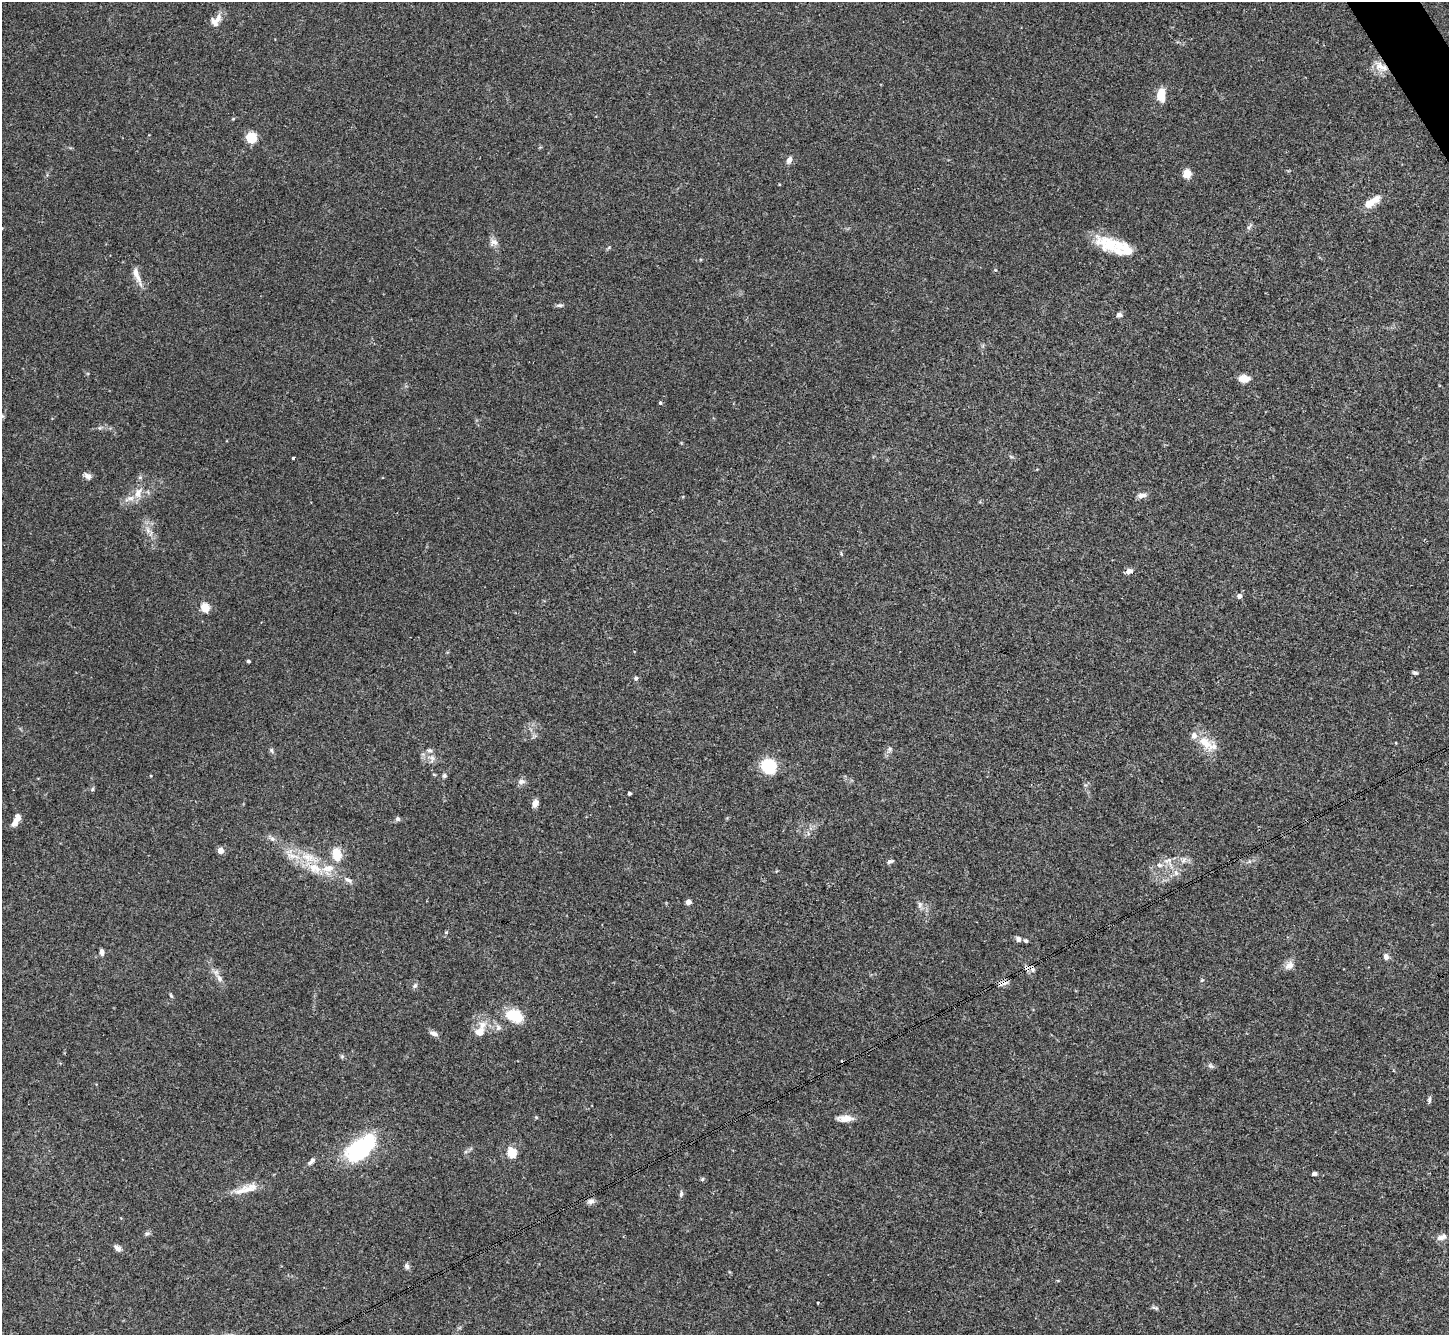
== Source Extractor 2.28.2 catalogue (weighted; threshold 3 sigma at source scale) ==
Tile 10 of 4 x 4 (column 2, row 3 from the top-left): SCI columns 1451-2897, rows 1627-2959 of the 5792 x 5782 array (HDU 1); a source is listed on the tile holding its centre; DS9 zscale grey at full resolution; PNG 1451 x 1337 px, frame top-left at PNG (2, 2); no overlay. Shown black and unused: <1% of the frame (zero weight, under 3 of 4 exposures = <1% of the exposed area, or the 3 px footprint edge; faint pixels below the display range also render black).
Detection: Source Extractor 2.28.2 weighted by HDU 2 'WHT'; one run over the whole footprint, this tile lists its part. Background 0.11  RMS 0.0068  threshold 0.0307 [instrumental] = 3 sigma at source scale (4.5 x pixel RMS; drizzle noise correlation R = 1.50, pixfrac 1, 0.05/0.05 arcsec/px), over >= 5 px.
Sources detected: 97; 1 cosmic-ray / hot-pixel residue — not listed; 11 inside a brighter listed object's ellipse — not listed separately; the other 85 listed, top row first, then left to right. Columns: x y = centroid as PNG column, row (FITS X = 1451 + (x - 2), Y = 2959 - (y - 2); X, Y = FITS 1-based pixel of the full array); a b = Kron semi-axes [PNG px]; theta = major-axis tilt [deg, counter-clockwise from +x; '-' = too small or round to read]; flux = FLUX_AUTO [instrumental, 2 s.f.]
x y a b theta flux
217 19 16 10 51 6.1
1381 67 21 10 -28 7.8
1161 94 13 7 85 13
233 119 6 3 19 0.65
251 138 6 6 - 26
789 160 8 5 66 3.3
1187 174 5 5 - 25
1371 202 21 7 33 11
494 242 11 9 0 3.4
1110 244 38 18 -21 25
137 275 26 6 -69 6.3
559 305 10 5 8 1.6
1119 315 7 5 9 1.9
1244 379 11 7 -2 7.4
660 403 4 4 - 1
293 458 3 3 - 1.8
88 476 9 7 -27 2.8
138 493 18 9 66 7.1
1142 495 11 6 7 3.5
148 530 8 5 -57 2.3
1129 571 7 5 20 3.5
1239 596 5 5 - 3.2
205 608 6 6 - 14
248 661 3 3 - 1.4
1415 673 7 5 -7 1.2
636 678 6 5 - 1.5
1205 742 19 11 -40 12
890 749 7 6 - 1.8
271 750 7 5 -72 1.3
432 758 13 6 86 3
768 766 16 14 -40 23
434 774 5 3 - 0.65
444 776 6 5 - 1.2
521 782 10 7 7 2.9
92 789 6 4 88 0.93
629 793 3 3 - 1.6
535 803 8 6 65 4.4
18 817 8 6 67 4.8
398 819 6 6 - 1.7
272 839 7 6 - 2
220 850 4 4 - 9.5
337 855 17 10 -79 13
293 856 25 7 -15 8.9
1168 860 13 5 15 3.3
1184 860 10 5 57 2.3
890 861 8 5 27 1.5
315 868 21 13 -28 15
1176 873 9 7 -88 2.7
348 880 14 6 -26 2.8
688 902 4 4 - 4.6
920 904 8 6 90 2.1
446 932 5 4 - 0.78
1018 939 7 6 - 2.1
1026 941 5 4 - 1.3
102 952 7 5 -82 2.5
1386 957 7 6 - 2.7
1289 965 13 9 42 4.5
1033 970 8 7 - 2.3
219 978 11 7 -59 3.4
1202 980 5 4 - 0.69
1004 983 15 5 19 2.7
415 986 8 5 49 1.6
171 996 6 4 -62 0.94
515 1016 20 14 -22 18
479 1032 14 11 35 7.3
434 1033 10 6 -20 2.8
342 1056 6 5 - 1
1210 1066 8 6 -40 1.5
1429 1100 8 4 82 1.5
536 1117 6 3 -18 0.69
845 1118 19 8 1 6
361 1148 36 17 38 70
511 1153 5 5 - 44
311 1161 11 5 45 2.2
1314 1174 4 4 - 2.2
702 1179 5 4 - 0.9
250 1188 27 12 13 11
681 1194 8 5 81 1.4
591 1201 10 7 11 2.6
147 1234 8 5 32 1.5
1442 1237 14 7 20 3.7
117 1248 10 6 -37 2.6
407 1266 8 6 -74 1.8
818 1303 3 3 - 1.3
1155 1308 10 4 -12 1.3
Overlapping masked pixels (flux is a lower limit): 2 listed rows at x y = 1381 67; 1004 983